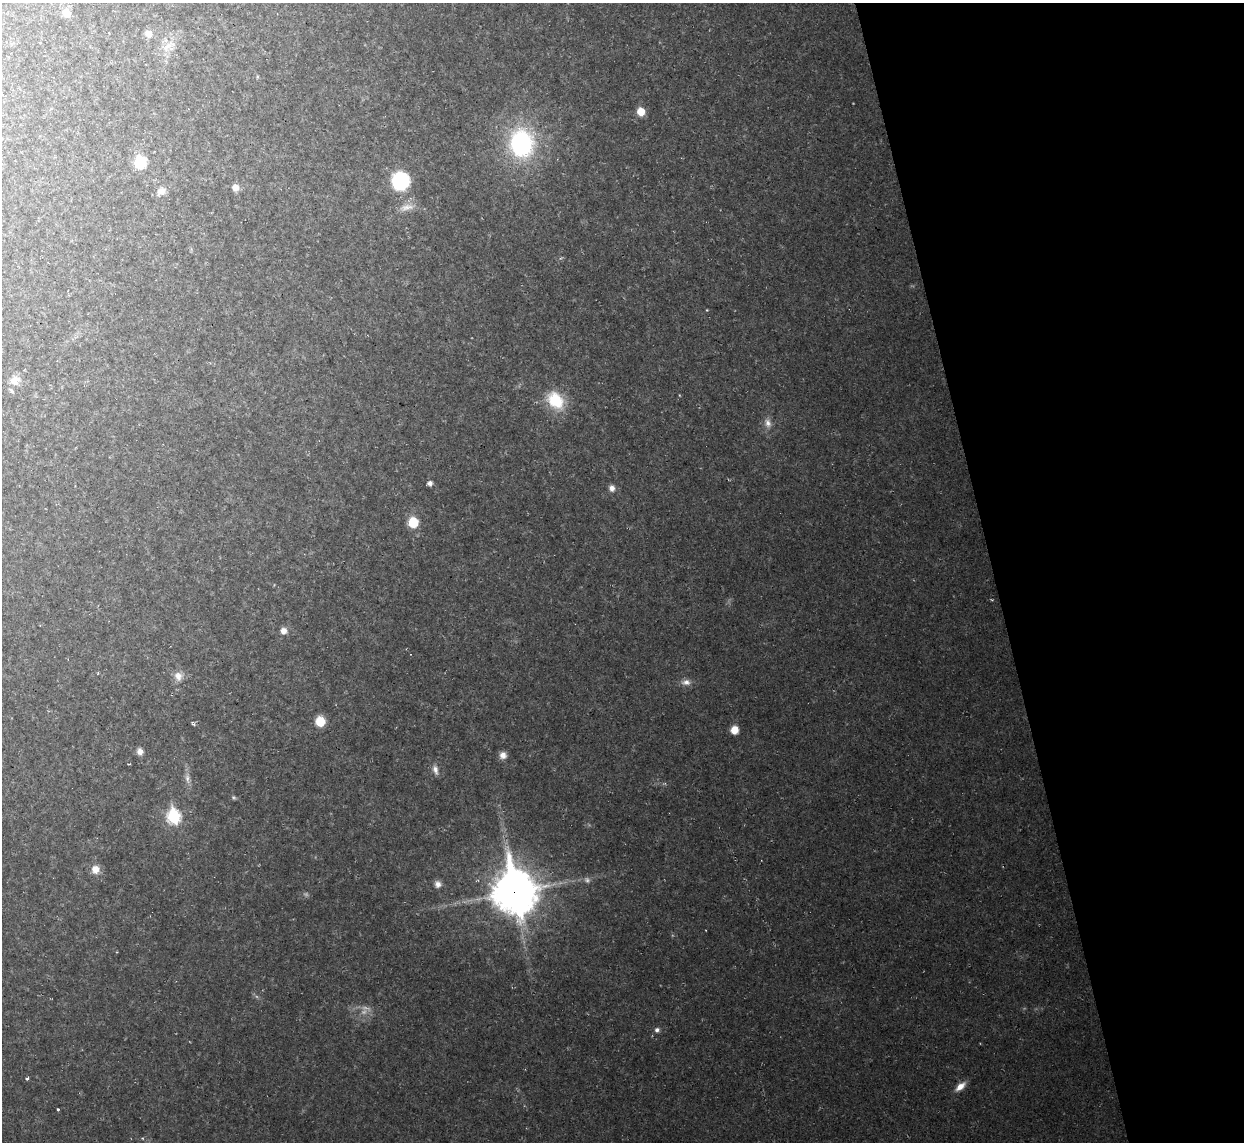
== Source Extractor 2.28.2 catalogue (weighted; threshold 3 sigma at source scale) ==
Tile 12 of 4 x 4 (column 4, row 3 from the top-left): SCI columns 3729-4970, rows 1277-2416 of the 4970 x 4948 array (HDU 1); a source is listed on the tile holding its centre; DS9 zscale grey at full resolution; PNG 1246 x 1144 px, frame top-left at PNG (2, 3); no overlay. Shown black and unused: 20% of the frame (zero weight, under 2 of 3 exposures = <1% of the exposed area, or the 3 px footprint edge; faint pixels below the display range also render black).
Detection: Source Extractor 2.28.2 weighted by HDU 2 'WHT'; one run over the whole footprint, this tile lists its part. Background 0.035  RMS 0.0072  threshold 0.0324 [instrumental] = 3 sigma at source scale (4.5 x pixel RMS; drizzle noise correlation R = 1.50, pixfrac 1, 0.05/0.05 arcsec/px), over >= 5 px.
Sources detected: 42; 4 too faint to see at this stretch — not listed; the other 38 listed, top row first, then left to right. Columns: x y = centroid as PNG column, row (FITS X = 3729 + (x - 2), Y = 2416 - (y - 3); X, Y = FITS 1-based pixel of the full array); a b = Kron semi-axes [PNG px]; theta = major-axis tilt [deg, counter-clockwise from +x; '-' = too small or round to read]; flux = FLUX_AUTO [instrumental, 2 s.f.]
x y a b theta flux
66 13 7 6 - 9.4
109 33 3 2 - 0.55
148 34 9 8 - 4.7
169 46 21 14 38 12
641 111 7 6 - 11
521 143 26 22 -81 110
140 162 9 8 - 31
400 181 11 11 - 88
235 187 7 6 - 5.5
161 191 11 8 34 5.6
406 207 22 9 11 6.8
707 310 3 3 - 0.65
15 380 14 13 - 7.6
555 400 22 16 -48 30
768 423 13 8 -74 4.6
430 483 5 5 - 2.8
612 488 7 6 - 3.8
413 522 7 7 - 25
284 631 6 6 - 5.1
98 673 4 3 - 0.65
178 676 12 11 - 6.2
686 682 13 8 2 4.4
320 721 7 7 - 20
734 730 7 6 - 11
140 752 8 7 - 4.3
503 755 8 8 - 4.7
129 764 3 2 - 0.9
435 770 13 7 -74 3.7
187 778 14 6 -82 4
234 797 7 4 -44 1.1
174 816 8 7 - 85
95 869 9 8 - 7.6
438 884 9 8 - 3.5
514 892 17 14 -77 2400
657 1030 6 6 - 2.3
27 1079 3 3 - 2.1
960 1086 13 6 41 6.7
58 1109 3 3 - 3.3
Overlapping masked pixels (flux is a lower limit): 1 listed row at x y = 514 892